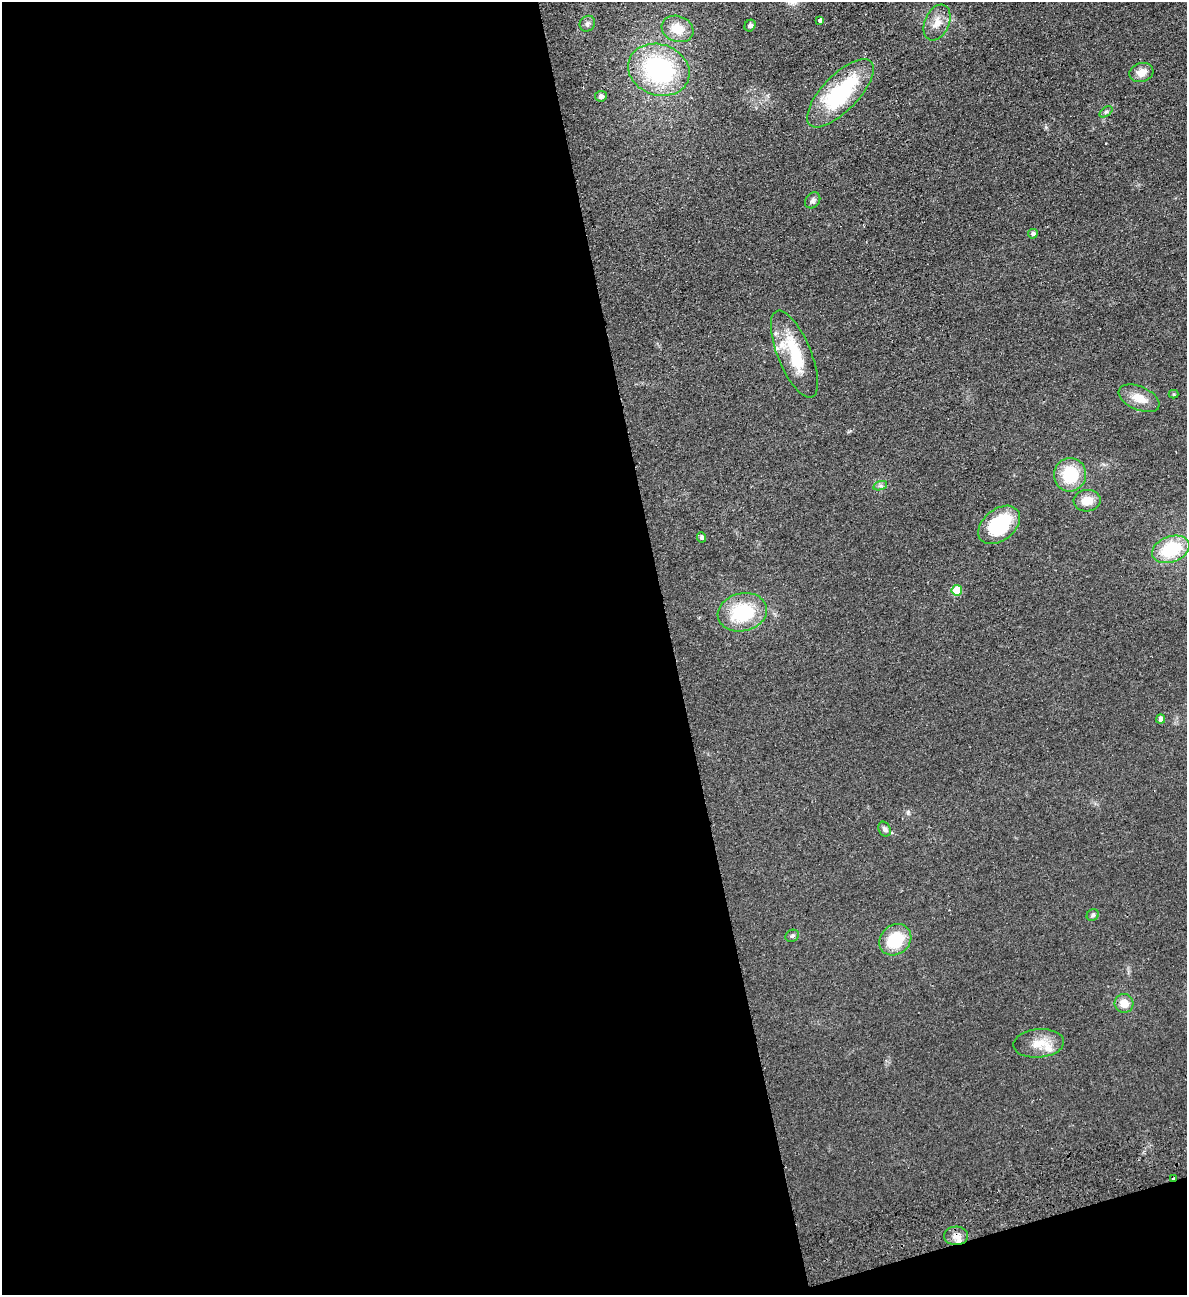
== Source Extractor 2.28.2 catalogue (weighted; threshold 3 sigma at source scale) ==
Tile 13 of 4 x 4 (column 1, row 4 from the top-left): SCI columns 286-1470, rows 57-1349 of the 5189 x 5283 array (HDU 1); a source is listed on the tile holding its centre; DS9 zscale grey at full resolution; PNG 1189 x 1297 px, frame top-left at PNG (2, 2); each listed source drawn as its Kron ellipse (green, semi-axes under 4 px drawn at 4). Shown black and unused: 58% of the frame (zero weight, under 2 of 3 exposures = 3% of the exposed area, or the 3 px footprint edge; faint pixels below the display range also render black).
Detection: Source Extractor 2.28.2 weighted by HDU 2 'WHT'; one run over the whole footprint, this tile lists its part. Background 0.0822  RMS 0.0093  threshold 0.0419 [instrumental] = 3 sigma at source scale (4.5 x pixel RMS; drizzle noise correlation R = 1.50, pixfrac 1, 0.05/0.05 arcsec/px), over >= 5 px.
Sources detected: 35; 3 inside a brighter listed object's ellipse — not listed separately; the other 32 listed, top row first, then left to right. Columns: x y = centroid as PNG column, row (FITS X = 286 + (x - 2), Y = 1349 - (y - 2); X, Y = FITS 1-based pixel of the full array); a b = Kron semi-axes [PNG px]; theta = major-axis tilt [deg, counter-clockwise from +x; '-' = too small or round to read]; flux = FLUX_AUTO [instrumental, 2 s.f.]
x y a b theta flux
820 20 4 3 - 28
937 22 19 12 66 12
587 24 8 7 - 2.5
750 26 6 5 - 2.7
677 29 16 12 -20 18
659 70 31 25 -19 120
1141 72 12 9 16 9.3
840 93 44 18 46 87
601 96 6 5 - 2.8
1106 112 7 4 36 1.4
813 200 9 6 51 2.7
1033 234 5 4 - 2.5
794 354 46 16 -67 47
1173 394 5 4 - 0.98
1139 398 22 11 -24 13
1070 475 17 16 - 35
880 486 7 4 18 1.9
1087 501 13 11 2 13
999 525 23 15 39 55
702 537 5 4 - 2.6
1171 549 19 13 21 47
957 590 5 5 - 25
742 612 25 19 13 55
1161 719 4 4 - 4.4
885 829 8 6 -64 2.6
1093 915 6 5 - 1.7
792 936 7 5 27 2
895 940 17 14 42 36
1124 1003 9 9 - 11
1039 1043 25 14 5 15
1173 1178 3 2 - 23
956 1236 12 9 1 7
Overlapping masked pixels (flux is a lower limit): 2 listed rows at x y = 1173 1178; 956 1236
Unlisted compact peaks at least as high as the median listed source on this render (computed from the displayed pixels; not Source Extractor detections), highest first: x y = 908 812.